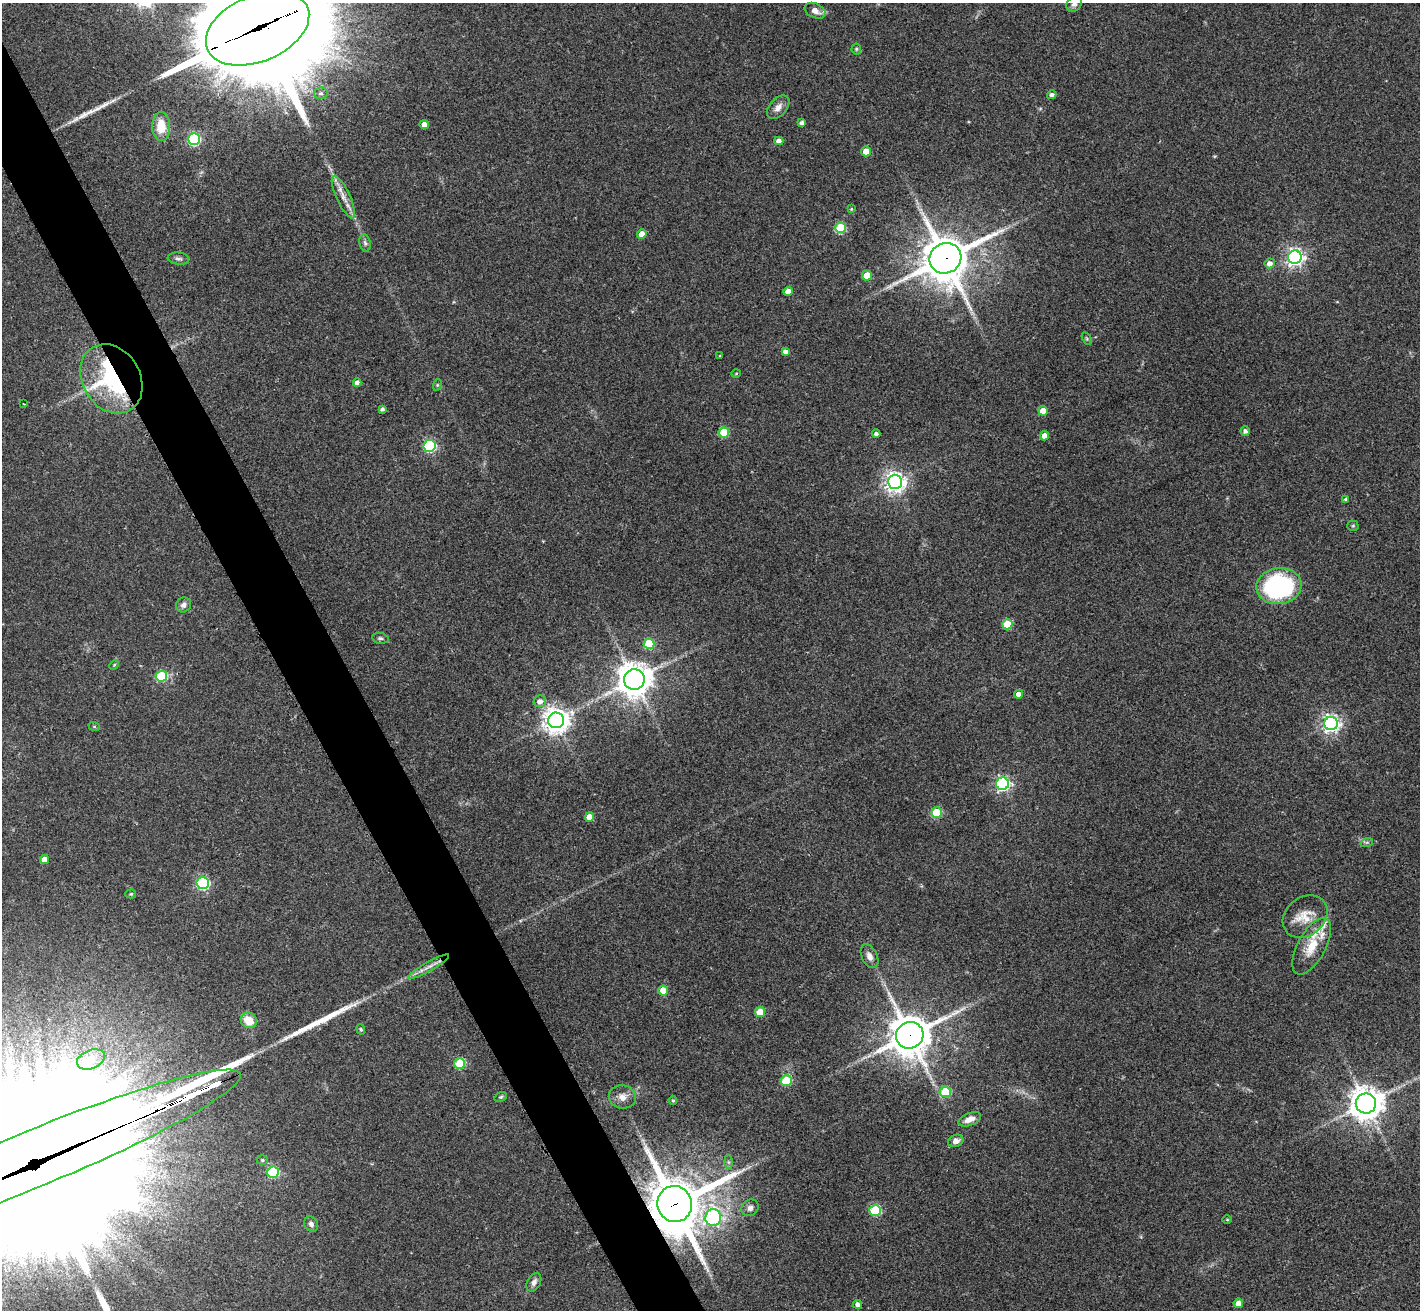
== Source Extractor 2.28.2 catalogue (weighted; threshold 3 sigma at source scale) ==
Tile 11 of 4 x 4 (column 3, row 3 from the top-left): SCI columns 2857-4274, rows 1617-2924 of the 5709 x 5715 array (HDU 1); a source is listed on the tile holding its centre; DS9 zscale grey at full resolution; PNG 1422 x 1312 px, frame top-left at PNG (2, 3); each listed source drawn as its Kron ellipse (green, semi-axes under 4 px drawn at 4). Shown black and unused: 4% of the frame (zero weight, under 2 of 3 exposures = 2% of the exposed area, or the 3 px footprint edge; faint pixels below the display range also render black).
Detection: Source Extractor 2.28.2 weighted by HDU 2 'WHT'; one run over the whole footprint, this tile lists its part. Background 0.0398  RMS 0.0066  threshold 0.0298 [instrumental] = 3 sigma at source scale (4.5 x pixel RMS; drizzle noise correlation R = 1.50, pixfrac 1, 0.05/0.05 arcsec/px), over >= 5 px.
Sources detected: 100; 1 inside a brighter object's white glare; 2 long thin detections or spike segments (spike, bleed or trail) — neither listed nor drawn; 3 inside a brighter listed object's ellipse — not listed separately; the other 94 listed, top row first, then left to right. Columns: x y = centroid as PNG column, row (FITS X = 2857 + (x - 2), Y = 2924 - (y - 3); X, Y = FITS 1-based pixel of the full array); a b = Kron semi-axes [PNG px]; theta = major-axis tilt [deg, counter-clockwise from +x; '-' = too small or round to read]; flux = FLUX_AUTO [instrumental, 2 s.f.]
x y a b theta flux
1074 4 8 7 - 2.2
815 11 11 7 -25 4.7
258 28 54 33 23 27000
856 49 5 5 - 0.88
321 93 7 6 - 1.6
1052 95 4 4 - 2
778 107 14 8 48 4.5
802 123 4 4 - 2.3
424 124 4 4 - 5.5
161 127 14 9 -90 15
194 139 6 6 - 80
779 141 4 4 - 3.8
866 151 5 5 - 8.3
343 197 23 6 -65 6.8
851 209 4 3 - 0.62
841 228 5 5 - 43
642 234 4 4 - 6.9
365 243 9 5 -78 1.7
1295 257 7 6 - 260
945 258 16 15 - 2700
178 259 11 6 -6 2.2
1270 263 5 5 - 3.6
867 276 5 5 - 18
788 291 4 4 - 6
1087 339 7 4 -59 0.96
785 351 4 4 - 2.6
720 356 3 3 - 0.56
736 373 5 3 - 0.62
111 379 36 29 -59 100
357 383 4 4 - 3.2
437 385 6 3 72 0.78
24 404 3 2 - 0.51
382 409 4 4 - 1.6
1043 411 5 4 - 10
1245 431 4 4 - 2.3
724 432 5 5 - 24
876 434 4 3 - 1.6
1044 436 5 4 - 5.2
430 446 6 6 - 87
895 482 7 7 - 410
1346 499 4 3 - 0.93
1353 526 5 5 - 0.9
1279 586 23 18 8 100
183 605 8 7 - 2.8
1007 624 5 5 - 20
380 638 8 5 -10 1.4
649 644 5 5 - 29
114 665 5 4 - 0.64
161 676 6 5 - 44
634 680 10 10 - 1300
1018 694 4 4 - 4.3
540 701 6 6 - 3.6
556 720 8 8 - 680
1331 724 7 6 - 260
94 726 6 4 -19 0.74
1003 784 6 6 - 150
936 813 5 5 - 31
590 817 5 4 - 8.6
1367 842 6 4 18 1
45 860 4 4 - 6
203 883 6 6 - 100
131 894 5 4 - 0.78
1305 916 24 19 39 14
1312 946 31 14 62 17
869 956 13 7 -64 3.8
429 967 23 5 30 5
663 991 5 5 - 16
760 1012 5 5 - 21
249 1020 8 7 - 11
361 1029 5 4 - 0.74
910 1035 14 13 - 1900
91 1059 14 9 22 12
460 1063 5 5 - 38
786 1081 5 5 - 40
945 1092 5 5 - 36
501 1097 6 4 20 0.98
622 1097 13 11 -10 5.5
673 1100 4 4 - 0.84
1366 1103 10 10 - 1100
970 1119 12 6 21 5.3
956 1141 8 6 20 4
37 1158 220 28 22 56000
262 1160 5 4 - 0.94
729 1162 6 4 -89 1
273 1172 6 5 - 63
675 1204 18 17 - 4200
750 1208 9 8 - 3
875 1210 6 5 - 56
713 1218 8 8 - 86
1227 1220 4 3 - 0.58
311 1224 8 6 -59 2.4
534 1282 10 6 61 2.8
1238 1303 4 4 - 5.4
858 1304 4 4 - 2.4
Overlapping masked pixels (flux is a lower limit): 6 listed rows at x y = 258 28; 945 258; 111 379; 910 1035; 37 1158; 675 1204
Isophote crosses this tile's border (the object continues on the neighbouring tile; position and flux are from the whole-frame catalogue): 3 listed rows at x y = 1074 4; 258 28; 37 1158